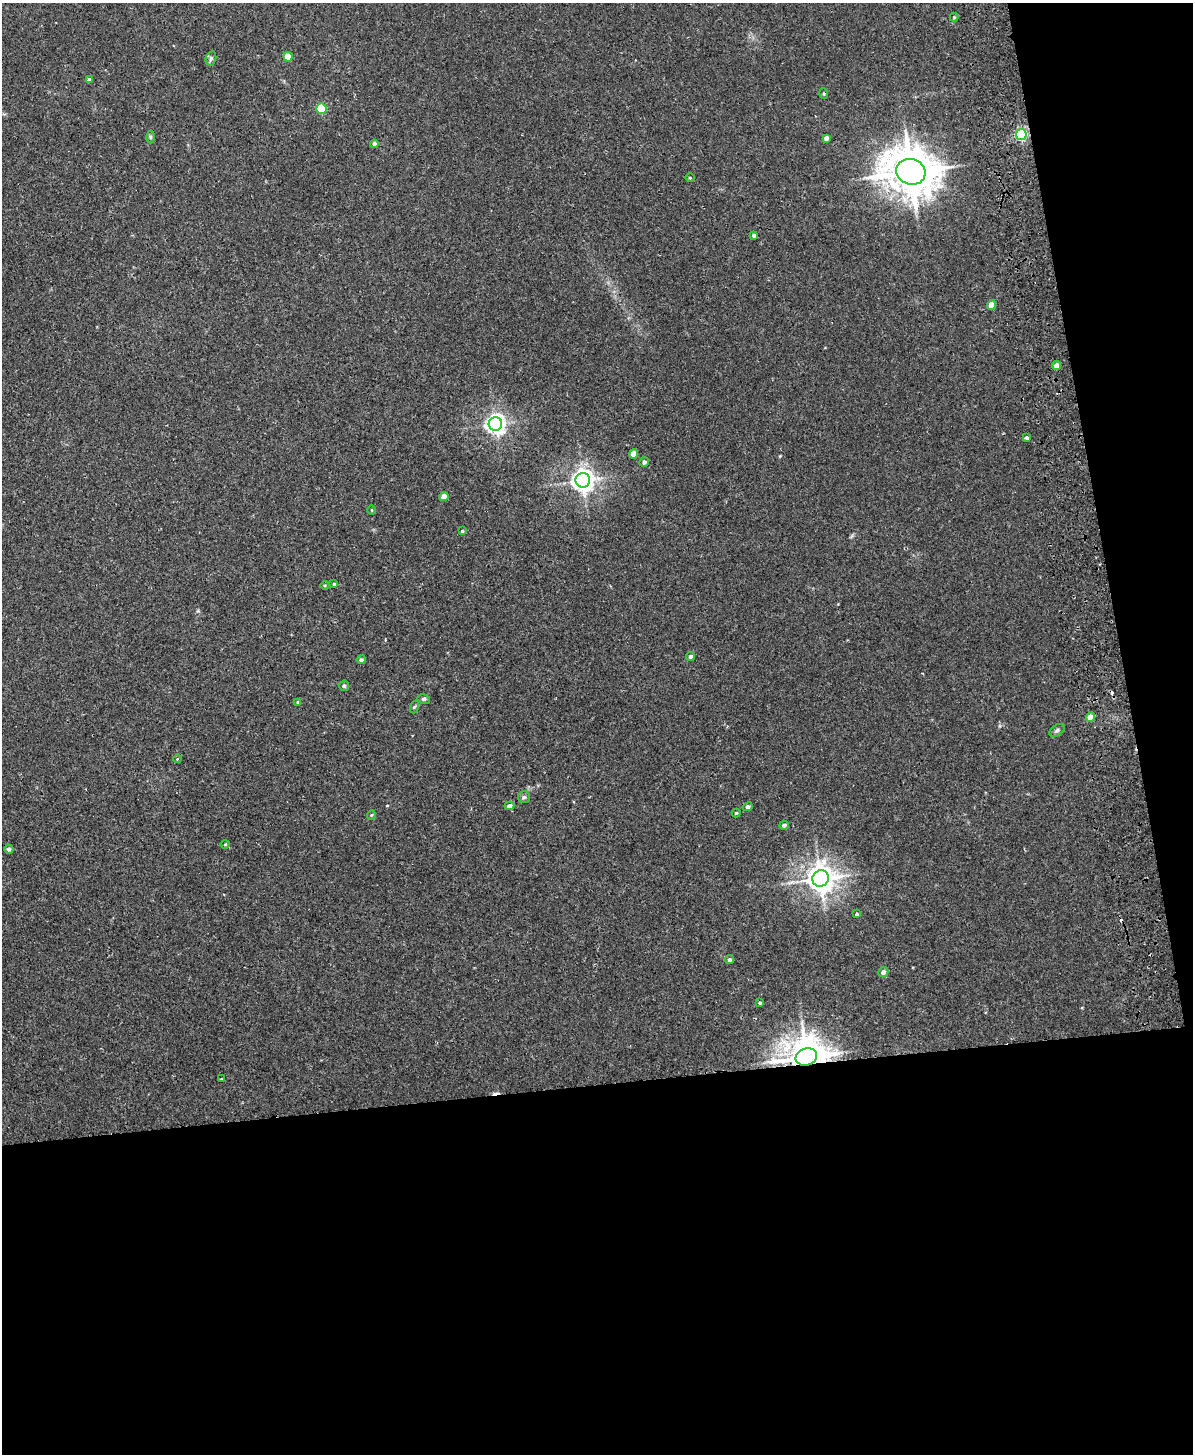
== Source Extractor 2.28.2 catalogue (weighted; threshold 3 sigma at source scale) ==
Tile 12 of 4 x 3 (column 4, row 3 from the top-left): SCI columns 3630-4820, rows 151-1602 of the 4878 x 4763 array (HDU 1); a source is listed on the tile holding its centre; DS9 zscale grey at full resolution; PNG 1195 x 1456 px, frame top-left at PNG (2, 3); each listed source drawn as its Kron ellipse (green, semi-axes under 4 px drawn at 4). Shown black and unused: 31% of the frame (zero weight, under 2 of 3 exposures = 3% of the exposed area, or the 3 px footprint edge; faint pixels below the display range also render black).
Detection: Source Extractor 2.28.2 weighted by HDU 2 'WHT'; one run over the whole footprint, this tile lists its part. Background 0.0218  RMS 0.0061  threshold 0.0276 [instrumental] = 3 sigma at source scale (4.5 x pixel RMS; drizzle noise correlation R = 1.50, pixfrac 1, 0.05/0.05 arcsec/px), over >= 5 px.
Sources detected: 52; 3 cosmic-ray / hot-pixel residue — neither listed nor drawn; the other 49 listed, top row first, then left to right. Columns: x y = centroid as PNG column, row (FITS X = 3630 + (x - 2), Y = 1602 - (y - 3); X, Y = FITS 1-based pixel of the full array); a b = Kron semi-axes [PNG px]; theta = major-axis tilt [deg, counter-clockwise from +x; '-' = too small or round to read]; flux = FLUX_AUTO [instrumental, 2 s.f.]
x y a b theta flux
954 17 4 4 - 0.65
288 57 4 4 - 8.6
211 58 7 5 75 1.3
89 79 4 3 - 1.9
824 93 5 3 - 0.65
321 108 5 5 - 27
1021 134 5 5 - 86
150 137 6 4 -89 0.83
826 138 4 4 - 2.7
374 144 4 4 - 1.7
911 172 15 12 -16 2200
690 178 4 3 - 0.53
754 235 4 3 - 1.3
992 305 5 4 - 7.4
1056 365 4 4 - 4
495 424 7 7 - 290
1027 438 4 3 - 4.1
633 454 4 4 - 6.3
644 462 5 4 - 1.8
583 480 7 7 - 410
444 497 4 4 - 5
372 510 5 3 - 0.49
462 531 3 3 - 0.63
334 584 4 4 - 0.8
325 585 4 3 - 0.52
690 656 4 4 - 1.2
361 660 4 4 - 1.2
344 686 5 5 - 1.1
424 699 6 5 - 1
298 702 4 3 - 0.82
414 707 6 4 71 0.79
1090 717 4 4 - 6.2
1057 730 8 5 32 1.3
177 759 4 3 - 0.65
524 797 6 6 - 1.1
509 806 5 4 - 2.5
748 807 5 4 - 1.4
736 813 4 4 - 0.73
371 815 5 3 - 0.5
784 825 4 4 - 1.3
225 844 5 4 - 0.7
9 849 4 4 - 1.6
820 878 8 8 - 700
857 914 4 3 - 2.4
729 960 4 4 - 1.3
883 972 5 5 - 2.6
760 1003 3 3 - 1.3
806 1057 11 8 16 1400
222 1079 3 2 - 0.71
Overlapping masked pixels (flux is a lower limit): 1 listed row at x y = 806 1057